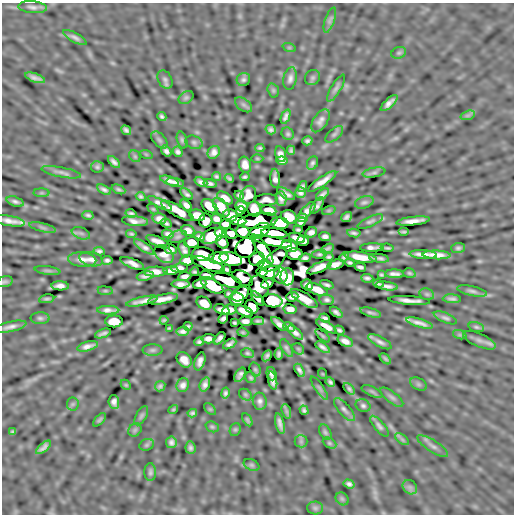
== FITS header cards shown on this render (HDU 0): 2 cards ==
NAXIS1  =                  512
NAXIS2  =                  512

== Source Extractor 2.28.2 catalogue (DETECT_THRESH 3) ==
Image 512 x 512 px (HDU 0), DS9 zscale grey, 1 PNG px = 1 image px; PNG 516 x 516 px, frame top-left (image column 1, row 512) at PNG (2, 3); each listed source drawn as its Kron ellipse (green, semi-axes under 4 px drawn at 4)
Background -5.16e-04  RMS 0.021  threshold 0.0615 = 3 sigma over >= 5 px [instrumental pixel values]
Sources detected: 315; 2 with non-positive FLUX_AUTO (blend fragments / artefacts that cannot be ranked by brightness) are neither listed nor drawn; the other 313 listed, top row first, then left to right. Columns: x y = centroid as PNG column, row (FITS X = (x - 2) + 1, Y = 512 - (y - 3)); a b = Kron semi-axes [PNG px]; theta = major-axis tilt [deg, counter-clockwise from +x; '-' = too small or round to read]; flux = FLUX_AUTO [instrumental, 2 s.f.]
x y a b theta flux
32 7 14 6 -5 6.2
330 20 13 5 71 4.6
75 37 13 4 -29 5.4
289 47 7 4 -19 1.8
399 53 7 5 20 2.7
35 78 10 3 -18 5.8
290 78 11 6 80 5.8
312 78 8 7 - 3.2
165 79 10 7 -62 4
243 79 7 6 - 3.4
336 88 15 5 59 4.6
273 90 7 5 -75 2.3
186 98 8 5 37 2.8
389 103 11 4 43 6.9
244 105 10 6 -37 3.8
468 115 7 4 18 3.1
162 116 5 3 - 2.7
286 117 8 4 68 4.9
320 121 13 7 57 7.2
126 130 5 4 - 3.6
271 130 5 4 - 3.9
288 134 6 5 - 2.7
334 134 11 5 42 3.5
159 140 10 6 -47 3.8
182 140 8 5 -75 2.8
307 141 5 4 - 3.3
194 142 9 6 -20 3.6
260 148 4 3 - 2.2
291 150 4 4 - 2.7
166 151 6 4 -52 4.5
178 152 5 4 - 4.1
214 152 7 5 47 6.6
146 154 6 4 -19 1.4
280 154 8 5 -78 6.9
135 156 6 5 - 1.9
257 158 6 4 -1 1.6
282 161 6 4 -7 4.5
114 162 7 4 -44 4.6
312 163 7 5 66 3.4
245 165 8 6 -72 10
97 167 6 5 - 2.8
61 172 20 5 -11 6.5
374 172 11 4 10 3.2
216 176 4 3 - 2.4
245 177 5 3 - 2.6
229 178 5 3 - 2.4
275 178 9 5 -85 6
169 181 9 4 -20 6
322 181 17 4 34 11
201 182 7 4 -23 4.6
175 183 9 4 -9 5.9
210 183 6 3 -13 3.9
302 186 6 4 57 3.5
104 189 7 4 -31 4.1
119 189 7 4 -24 2.9
41 193 8 4 0 2.2
301 193 5 5 - 4.5
187 194 7 3 -39 3.4
286 194 10 4 -29 5.7
323 194 8 3 39 4.7
239 195 5 4 - 2.8
248 195 9 7 66 13
141 196 5 4 - 2.8
225 198 9 5 -33 10
281 199 7 5 -85 6.5
266 200 11 5 1 5.7
15 201 9 4 -17 4.1
364 202 9 6 18 3.6
160 203 13 4 -26 7.4
186 205 7 4 -44 5.9
209 206 9 6 -39 19
241 206 6 5 - 6.7
317 206 9 4 55 4.2
221 207 11 6 -52 21
153 209 6 4 -44 1.6
254 209 7 6 - 14
240 210 5 4 - 1.8
269 210 8 5 -11 17
329 210 7 4 19 1.8
177 211 18 5 -29 21
307 211 10 5 46 6.7
131 213 5 3 - 3.1
88 215 6 4 -15 2.9
197 215 8 5 -14 15
230 215 7 6 - 14
289 217 8 6 -24 28
347 217 6 4 38 3.9
302 218 6 4 -5 4.2
159 219 7 5 -14 7.5
216 219 5 5 - 6.7
206 220 7 6 - 13
10 221 15 5 -10 11
135 221 13 5 -5 7.9
238 221 8 4 -9 18
258 221 20 7 7 34
370 221 14 5 23 3.7
413 221 17 4 7 12
301 222 5 4 - 3.6
166 223 6 3 -31 3.1
280 223 9 6 -6 75
225 224 5 5 - 7.8
43 228 13 3 -13 3.6
298 230 4 3 - 2
188 231 7 5 -17 9.8
242 231 7 6 - 28
260 231 11 6 30 120
221 232 6 5 - 9.9
311 232 6 5 - 5.8
404 232 5 2 - 2.3
81 233 9 5 -21 4.1
274 233 13 4 -6 28
354 233 7 3 -7 3.2
131 234 5 3 - 2.3
168 234 6 4 -16 4.8
231 234 7 5 -25 8.5
199 236 5 3 - 3.5
212 236 12 7 23 47
325 236 6 4 -3 4.7
178 237 10 5 18 3.3
297 238 8 4 -20 8.2
273 241 19 4 -11 19
303 241 6 5 - 6.4
158 242 12 5 -25 9.9
192 242 7 5 2 18
222 242 7 5 -49 8.5
290 246 8 5 -13 20
144 247 12 3 -34 6
372 247 12 3 2 6
246 248 11 9 42 440
387 248 6 2 -8 2.6
458 248 7 5 1 3.2
170 249 7 5 -21 4.6
262 249 17 5 -56 28
327 249 7 3 27 3
184 250 8 5 -68 4.7
99 251 6 4 -9 3.6
164 254 10 7 -38 8.3
203 254 11 7 -5 11
295 254 8 6 -2 16
319 254 8 4 5 2.6
423 254 14 4 -4 11
437 255 14 4 -2 12
329 257 5 3 - 2.6
344 257 5 3 - 3.1
360 257 16 5 -9 19
219 258 10 6 4 74
305 258 6 4 8 3.9
379 258 10 3 -8 4.3
91 259 12 7 -13 6.6
231 259 11 6 -11 330
257 259 8 6 29 20
82 260 14 7 -4 10
107 260 5 4 - 3.5
187 260 7 5 7 13
275 260 15 7 44 17
350 262 5 3 - 2.6
132 263 12 4 -22 7.6
208 264 18 5 -20 29
264 264 6 4 4 7.4
335 264 8 5 17 8.9
319 267 13 5 25 10
360 267 6 3 -15 3.5
180 268 8 4 10 4.6
226 269 5 3 - 2.3
48 271 13 4 -7 3.3
171 271 7 4 5 6.8
155 272 12 5 1 11
195 272 4 3 - 2.3
262 272 5 4 - 13
269 272 10 6 14 35
409 273 6 4 -17 2.2
395 274 9 4 -3 5.9
206 275 6 4 -16 6.8
381 275 3 3 - 1.9
145 276 9 4 11 5.1
185 276 6 4 9 5.3
281 276 8 7 - 15
287 277 8 7 - 18
243 278 11 6 -28 4.3
367 278 6 3 -5 3.5
227 280 15 6 -17 49
5 282 8 5 16 3.2
267 283 6 4 30 6.7
180 284 9 4 0 7
200 284 7 5 17 6.8
378 284 5 3 - 2.8
212 285 12 6 -29 57
307 285 6 5 - 5.8
327 285 7 3 -20 3.3
60 286 8 4 -2 6.8
387 286 11 4 -8 6.3
259 287 11 9 -71 0.85
317 290 11 5 -22 17
105 291 7 4 -8 1.9
472 291 15 5 -13 4.7
228 294 4 3 - 2.2
241 294 9 6 34 24
427 294 7 5 -21 2.6
292 297 6 4 4 4.5
258 298 9 4 -47 4.8
47 299 8 4 9 3
163 299 15 4 11 11
237 299 7 6 - 39
304 299 15 5 -32 17
452 299 9 4 -3 4.1
327 300 7 5 -8 3.8
142 301 16 4 13 9
272 301 10 6 -9 180
409 301 21 3 -4 9.8
204 303 8 6 -34 22
252 307 7 6 - 16
290 309 7 5 -11 9.4
108 310 11 4 -1 7.1
222 310 8 4 -19 8.1
229 310 7 5 11 7.4
244 311 9 5 -22 13
336 312 7 4 -38 4.4
371 313 11 4 -17 3.5
40 318 9 6 0 3.7
325 318 5 3 - 3.3
445 318 12 4 -22 4
223 319 5 4 - 3.6
164 320 4 3 - 1.9
114 321 9 6 0 27
245 321 6 4 -1 5.7
258 321 6 3 0 2.8
235 323 4 3 - 1.9
420 323 14 3 -16 8.2
279 324 9 4 -40 6.7
188 326 4 3 - 2.5
326 326 11 4 -30 8.5
10 327 17 5 12 7.7
289 327 6 4 -27 3.6
476 327 8 4 -16 2.5
169 328 3 2 - 1.4
339 330 5 3 - 3.1
183 331 6 4 3 4.9
243 332 6 4 -20 2
103 333 8 3 19 4
295 333 9 4 -43 7
460 335 7 4 -18 2.4
323 336 9 3 -41 1.7
220 338 7 4 47 4.4
208 339 7 4 4 6.6
479 340 17 6 -23 6.6
345 341 8 5 -28 7.8
199 342 5 4 - 3.4
380 342 13 5 -27 6
230 344 7 4 31 4.3
88 346 11 4 17 7.4
323 347 8 3 -35 4.8
287 348 10 5 -60 3.3
298 349 6 5 - 1.8
152 350 10 5 0 3.4
247 353 6 5 - 2.5
279 354 6 4 86 3.4
267 356 6 3 59 3.4
385 359 7 4 -45 2.6
184 360 8 6 -47 11
200 361 9 5 72 6.4
255 369 7 5 -73 2.4
299 370 7 3 -59 4.3
272 374 7 4 -71 5
323 374 5 3 - 1.1
240 375 8 5 60 5.1
251 378 6 5 - 2.5
272 380 9 4 -77 6.5
330 382 5 3 - 2.9
205 384 7 5 69 5.6
418 384 9 6 -27 3.1
126 385 6 4 -44 1.7
183 385 7 6 - 6
160 386 5 5 - 3.1
319 388 14 3 -55 3.1
349 389 7 4 -48 3.3
372 391 11 5 -26 2.7
225 393 6 4 78 3.5
245 395 7 5 -35 2.3
392 397 14 5 -38 4.5
260 401 8 7 - 5.3
114 402 7 5 -86 5.7
73 404 6 6 - 2.6
363 406 8 6 -23 3.5
173 409 5 3 - 1.8
210 409 7 4 -44 1.9
304 410 5 4 - 3.1
344 410 14 5 -49 5.2
286 411 7 4 -71 3
192 413 5 4 - 2.9
141 416 10 5 60 3.2
100 420 8 4 48 2.3
247 420 7 4 -58 2.4
280 424 10 4 -76 6.1
379 426 13 5 -50 4.8
212 427 7 5 -21 2.3
235 429 7 5 68 2.1
135 430 7 6 - 2.8
13 432 3 3 - 1.8
325 432 8 5 -60 2.9
402 439 8 4 -37 3
301 441 6 6 - 2.9
171 442 6 5 - 4.6
329 443 7 5 -27 2.2
147 445 7 5 21 2.5
433 446 18 6 -33 6.6
44 447 9 4 40 5.4
190 448 6 5 - 3.6
251 465 8 5 -26 2.8
150 472 9 6 89 3.5
349 484 5 4 - 3.9
410 487 8 6 -44 4
342 499 7 5 -44 2.5
315 508 8 6 -2 3.2
At the frame edge (FLAGS 8, measured only in part): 1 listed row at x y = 5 282
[2 non-positive-flux detections neither listed nor drawn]